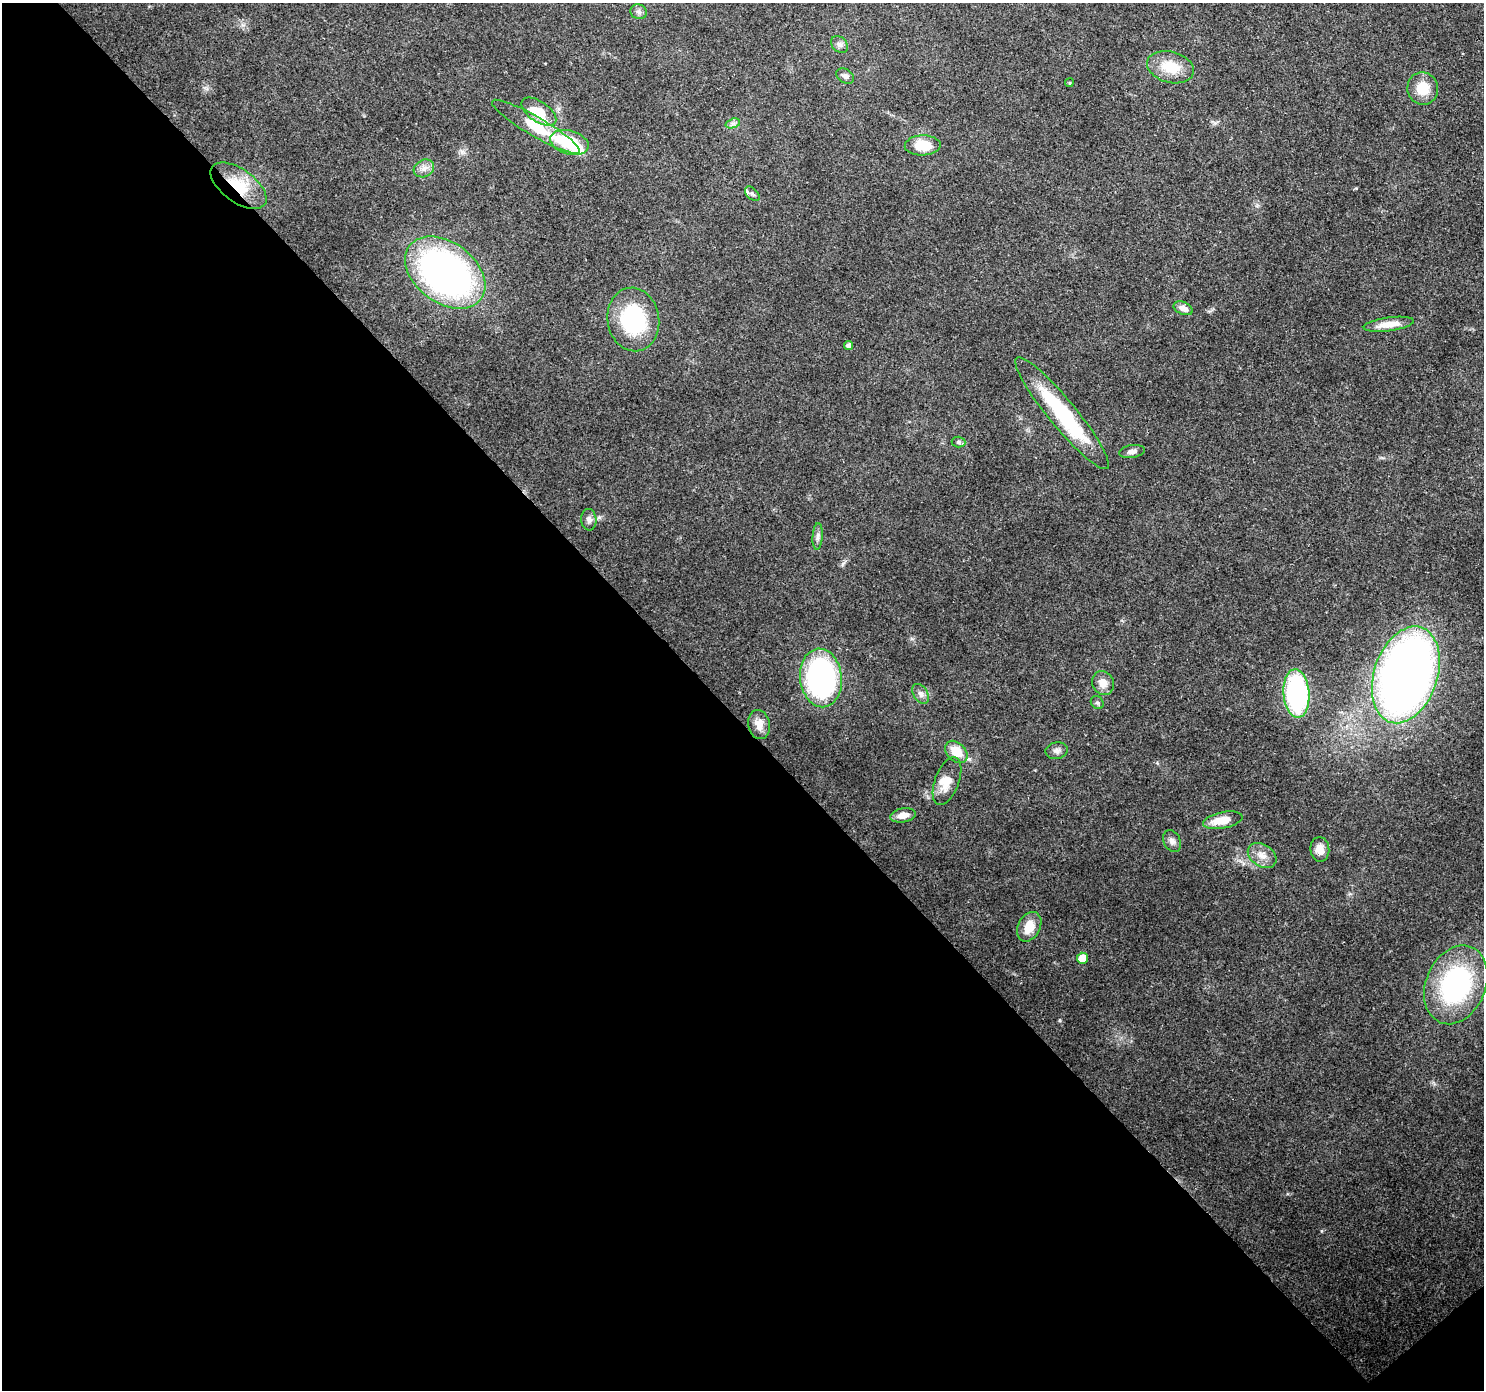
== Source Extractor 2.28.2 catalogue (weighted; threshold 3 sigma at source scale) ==
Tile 14 of 4 x 4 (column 2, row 4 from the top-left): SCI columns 1573-3054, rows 229-1616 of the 6113 x 6069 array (HDU 1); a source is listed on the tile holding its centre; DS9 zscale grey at full resolution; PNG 1486 x 1392 px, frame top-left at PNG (2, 3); each listed source drawn as its Kron ellipse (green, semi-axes under 4 px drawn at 4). Shown black and unused: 49% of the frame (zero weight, under 3 of 4 exposures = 7% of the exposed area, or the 3 px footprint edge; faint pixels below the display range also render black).
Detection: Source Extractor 2.28.2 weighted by HDU 2 'WHT'; one run over the whole footprint, this tile lists its part. Background 0.13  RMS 0.0047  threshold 0.0213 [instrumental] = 3 sigma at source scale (4.5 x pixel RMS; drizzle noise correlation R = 1.50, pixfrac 1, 0.0396/0.0396 arcsec/px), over >= 5 px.
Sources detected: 46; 2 inside a brighter object's white glare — neither listed nor drawn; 2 inside a brighter listed object's ellipse — not listed separately; the other 42 listed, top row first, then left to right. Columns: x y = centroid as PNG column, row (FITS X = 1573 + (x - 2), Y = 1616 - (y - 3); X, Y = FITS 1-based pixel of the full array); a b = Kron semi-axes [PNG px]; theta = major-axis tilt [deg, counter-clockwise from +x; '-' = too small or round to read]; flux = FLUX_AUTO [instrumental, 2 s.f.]
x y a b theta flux
639 12 8 7 - 1.5
840 45 9 7 -45 1.7
1170 67 24 15 -15 13
845 76 9 6 -33 1.6
1069 83 4 3 - 0.48
1423 88 16 15 - 10
539 112 20 10 -34 13
733 123 7 4 18 1.3
536 127 50 9 -30 21
569 142 20 12 -15 22
923 145 18 10 2 13
424 168 10 8 28 2.8
238 186 32 16 -36 18
752 194 9 5 -44 1.3
445 273 45 30 -37 200
1183 308 10 6 -23 3.3
633 319 32 26 -81 43
1389 324 25 7 8 7.8
849 346 4 4 - 2.2
1062 413 71 13 -51 46
959 442 7 5 -4 1.1
1132 451 13 6 10 2.2
589 520 11 7 -84 2.1
818 536 13 5 86 1.8
1406 675 50 31 72 380
821 678 29 21 -83 120
1103 683 12 10 -66 4.3
1296 693 24 13 -86 77
921 694 11 7 -57 2.1
1097 703 7 6 - 0.97
759 725 14 10 -77 5.2
1057 751 11 8 10 2.1
956 752 13 9 -45 11
947 781 25 12 70 7.3
903 815 13 7 10 4.3
1223 820 20 8 11 9.3
1172 841 11 8 -64 2.2
1320 849 12 9 -84 4.3
1262 855 15 11 -34 4.8
1029 927 15 11 63 8
1082 958 5 5 - 6.9
1456 985 41 30 67 78
Overlapping masked pixels (flux is a lower limit): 1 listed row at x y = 238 186
Unlisted compact peaks at least as high as the median listed source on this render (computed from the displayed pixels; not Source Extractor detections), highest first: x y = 1321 1231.